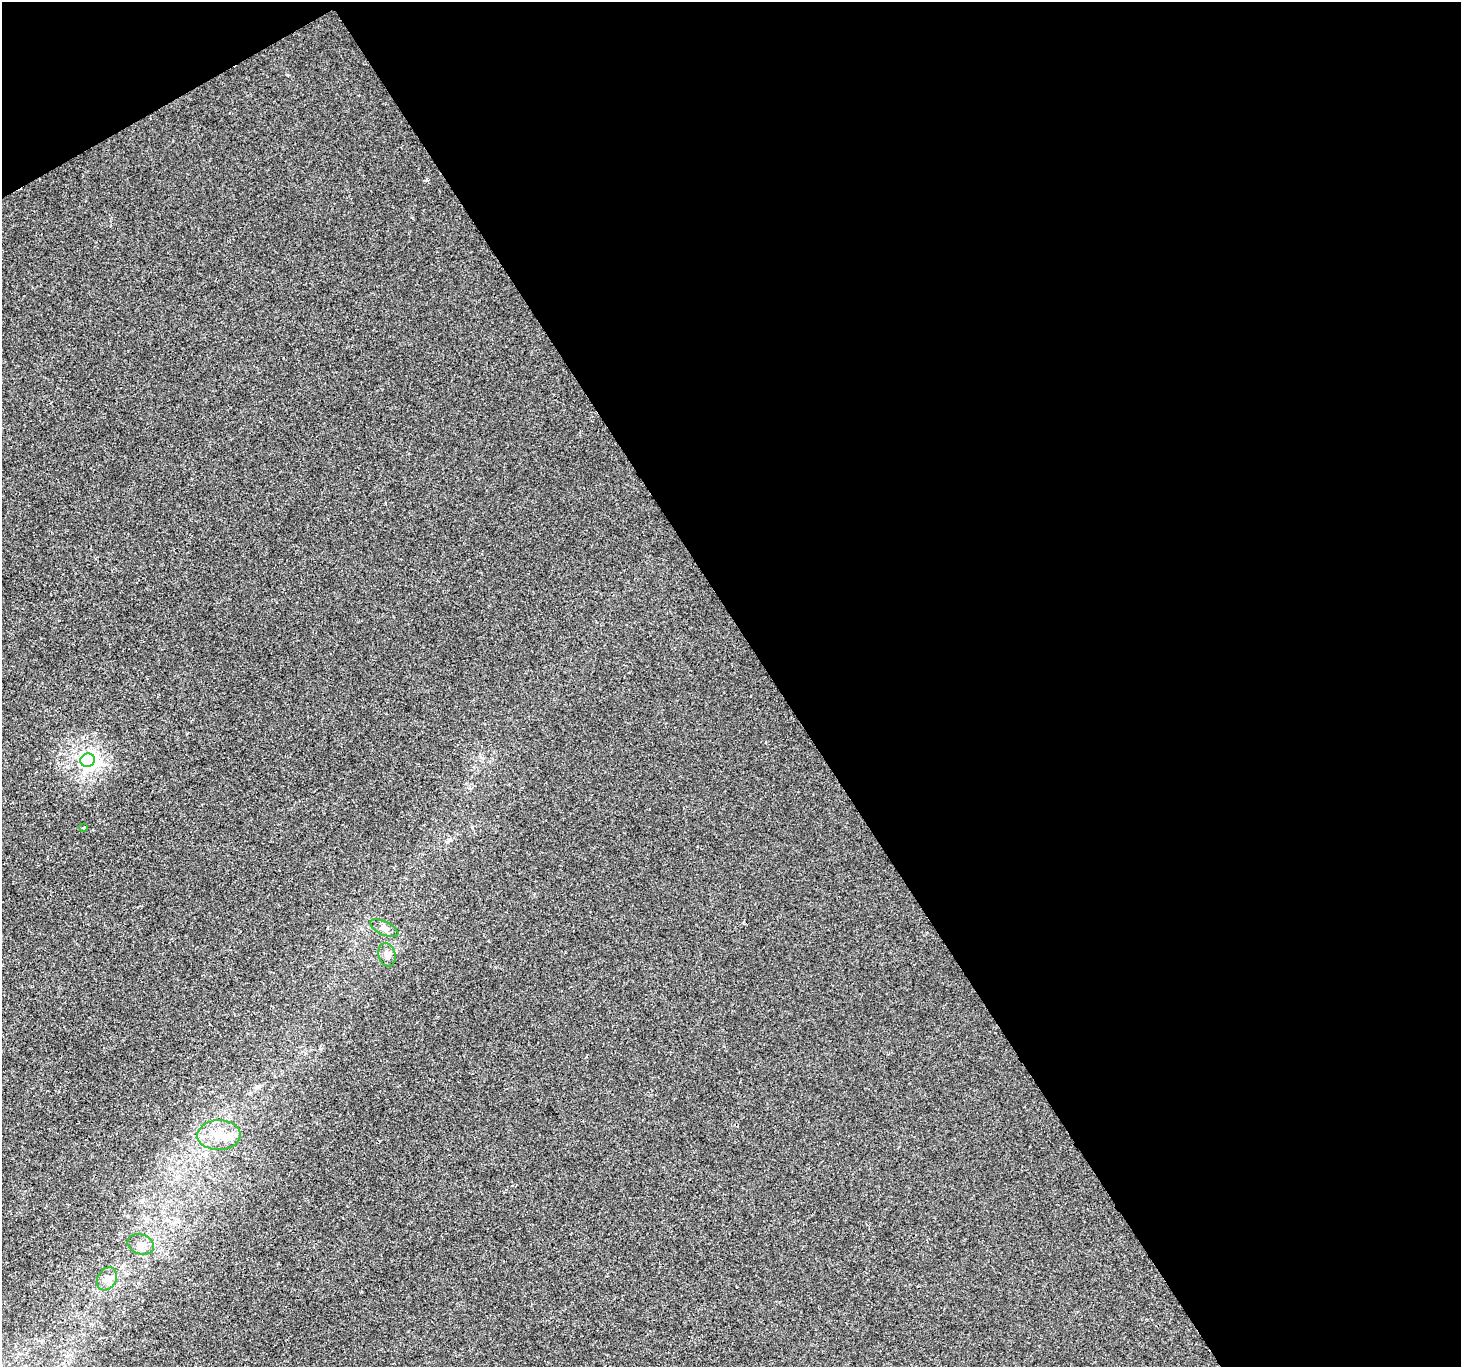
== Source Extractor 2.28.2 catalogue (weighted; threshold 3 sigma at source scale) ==
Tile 2 of 2 x 2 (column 2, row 1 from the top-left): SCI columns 1462-2920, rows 1449-2813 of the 2920 x 2877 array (HDU 1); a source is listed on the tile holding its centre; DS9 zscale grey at full resolution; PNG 1463 x 1369 px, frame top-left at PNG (2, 2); each listed source drawn as its Kron ellipse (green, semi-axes under 4 px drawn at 4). Shown black and unused: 49% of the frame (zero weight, under 2 of 3 exposures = <1% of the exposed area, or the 3 px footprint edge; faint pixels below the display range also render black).
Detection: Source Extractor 2.28.2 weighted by HDU 2 'WHT'; one run over the whole footprint, this tile lists its part. Background -5.58e-05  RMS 0.004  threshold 0.0181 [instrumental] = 3 sigma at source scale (4.5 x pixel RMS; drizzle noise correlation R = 1.50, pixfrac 1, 0.0396/0.0396 arcsec/px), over >= 5 px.
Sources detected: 7; all 7 listed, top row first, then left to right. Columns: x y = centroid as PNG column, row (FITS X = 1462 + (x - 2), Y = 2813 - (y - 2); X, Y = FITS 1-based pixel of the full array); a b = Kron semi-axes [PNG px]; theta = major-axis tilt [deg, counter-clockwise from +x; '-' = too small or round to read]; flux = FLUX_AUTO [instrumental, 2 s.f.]
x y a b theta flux
88 760 7 6 - 150
83 828 4 3 - 0.41
384 928 15 6 -25 1.9
387 955 12 8 -75 2.1
219 1135 22 15 2 9
141 1244 13 10 -19 3
107 1279 12 9 59 3